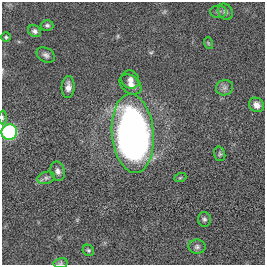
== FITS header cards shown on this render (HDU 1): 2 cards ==
NAXIS1  =                  263
NAXIS2  =                  263

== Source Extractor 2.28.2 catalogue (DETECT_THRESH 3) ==
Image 263 x 263 px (HDU 1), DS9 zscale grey, 1 PNG px = 1 image px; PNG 267 x 267 px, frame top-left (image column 1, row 263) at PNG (2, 2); each listed source drawn as its Kron ellipse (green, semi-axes under 4 px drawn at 4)
Background -2.26e-04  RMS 0.034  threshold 0.102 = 3 sigma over >= 5 px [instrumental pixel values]
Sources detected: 23; all 23 listed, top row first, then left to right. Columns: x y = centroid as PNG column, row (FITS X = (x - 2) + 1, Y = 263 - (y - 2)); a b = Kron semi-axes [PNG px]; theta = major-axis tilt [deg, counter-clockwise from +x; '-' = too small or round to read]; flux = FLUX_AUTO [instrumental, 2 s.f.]
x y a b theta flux
218 12 8 6 -1 6
225 12 9 7 -56 6.4
47 25 6 5 - 4.8
35 31 7 5 -35 6.7
6 37 5 4 - 3.2
208 43 6 3 -72 2.5
46 55 10 7 -28 7.7
130 80 9 8 - 11
131 85 12 8 -37 15
68 87 11 6 87 13
225 88 9 7 18 8.3
257 105 8 7 - 13
2 117 7 3 -89 3
9 132 8 8 - 330
133 133 39 21 -85 1200
220 154 7 5 -73 4.1
58 171 10 7 -76 9.8
46 178 9 6 18 7.7
180 178 6 4 19 2.5
204 219 7 6 - 5.8
197 247 8 7 - 6.8
88 250 6 5 - 3.6
61 263 7 5 11 3.8
At the frame edge (FLAGS 8, measured only in part): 3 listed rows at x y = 2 117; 9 132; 61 263